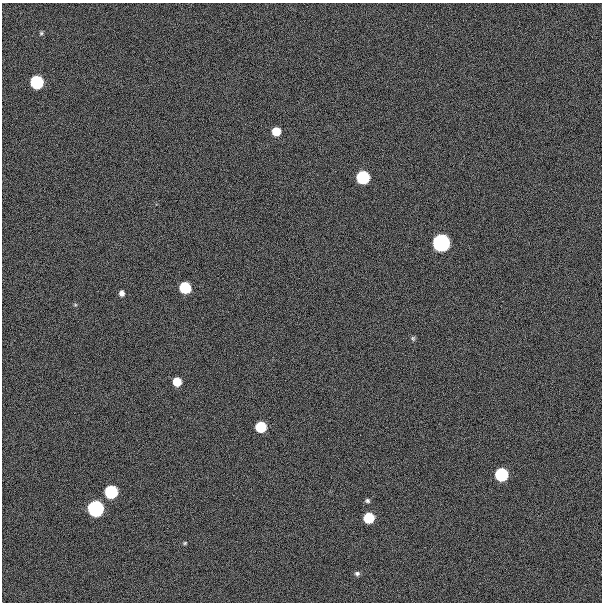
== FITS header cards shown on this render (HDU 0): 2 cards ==
NAXIS1  =                  600
NAXIS2  =                  600

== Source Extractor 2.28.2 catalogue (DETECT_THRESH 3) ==
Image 600 x 600 px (HDU 0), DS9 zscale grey, 1 PNG px = 1 image px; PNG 604 x 604 px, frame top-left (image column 1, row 600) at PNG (2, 3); no overlay
Background 300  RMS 19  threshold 57.6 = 3 sigma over >= 5 px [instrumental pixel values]
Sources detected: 17; all 17 listed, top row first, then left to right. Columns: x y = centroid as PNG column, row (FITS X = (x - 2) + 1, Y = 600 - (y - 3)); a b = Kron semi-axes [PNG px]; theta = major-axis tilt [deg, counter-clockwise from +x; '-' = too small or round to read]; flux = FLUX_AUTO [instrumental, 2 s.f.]
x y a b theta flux
41 33 5 5 - 2.0e+03
37 82 7 7 - 2.2e+05
276 131 6 6 - 2.9e+04
363 177 7 7 - 2.1e+05
441 243 7 7 - 1.1e+06
185 287 7 7 - 1.0e+05
122 293 5 5 - 5.8e+03
413 338 6 6 - 2.3e+03
177 382 6 6 - 3.1e+04
261 427 7 7 - 8.9e+04
501 475 7 7 - 2.1e+05
111 492 7 7 - 2.1e+05
367 501 6 5 - 2.9e+03
96 508 7 7 - 6.3e+05
369 518 7 7 - 7.5e+04
185 543 6 4 23 1.6e+03
357 573 7 6 - 3.3e+03